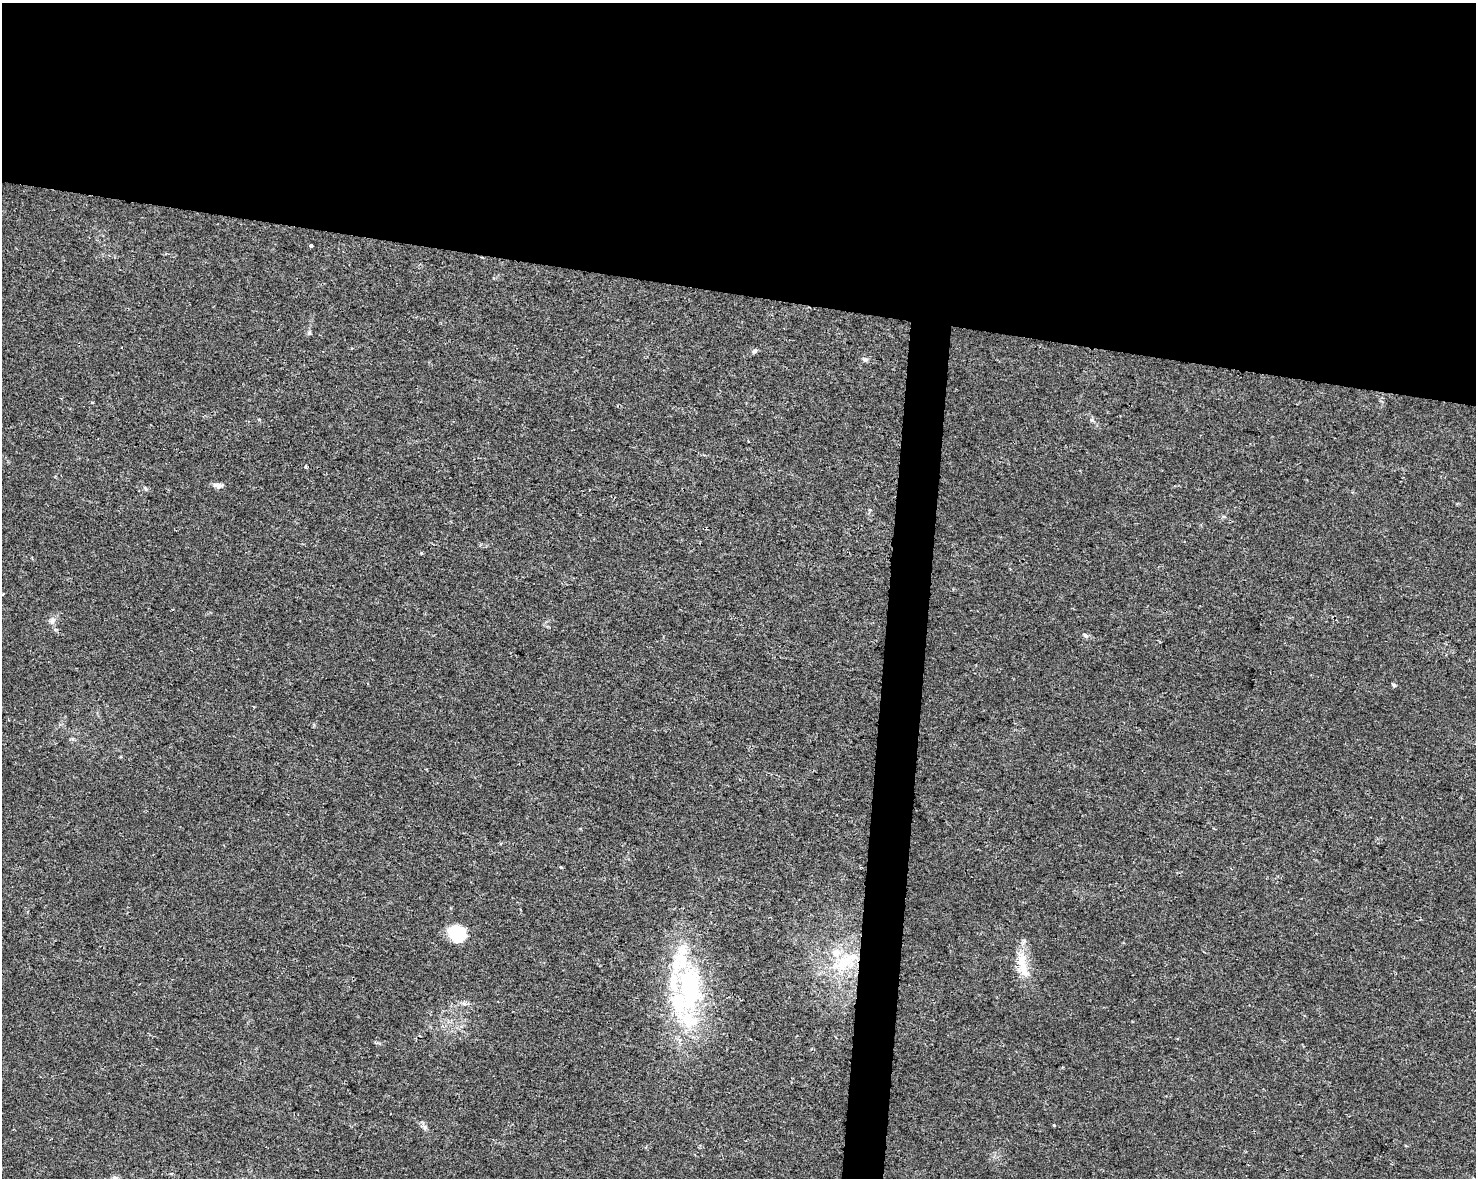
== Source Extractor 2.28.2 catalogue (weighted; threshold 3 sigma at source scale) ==
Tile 2 of 3 x 4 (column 2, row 1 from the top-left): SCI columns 1702-3175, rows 3538-4713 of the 4934 x 4714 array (HDU 1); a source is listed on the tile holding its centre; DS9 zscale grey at full resolution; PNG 1478 x 1180 px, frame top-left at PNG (2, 3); no overlay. Shown black and unused: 27% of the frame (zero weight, under 2 of 3 exposures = <1% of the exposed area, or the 3 px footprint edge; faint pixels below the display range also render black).
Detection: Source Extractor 2.28.2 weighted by HDU 2 'WHT'; one run over the whole footprint, this tile lists its part. Background 0.0196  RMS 0.0049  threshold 0.0222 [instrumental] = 3 sigma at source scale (4.5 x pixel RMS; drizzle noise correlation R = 1.50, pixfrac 1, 0.0396/0.0396 arcsec/px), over >= 5 px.
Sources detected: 26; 1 inside a brighter object's white glare — not listed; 5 inside a brighter listed object's ellipse — not listed separately; the other 20 listed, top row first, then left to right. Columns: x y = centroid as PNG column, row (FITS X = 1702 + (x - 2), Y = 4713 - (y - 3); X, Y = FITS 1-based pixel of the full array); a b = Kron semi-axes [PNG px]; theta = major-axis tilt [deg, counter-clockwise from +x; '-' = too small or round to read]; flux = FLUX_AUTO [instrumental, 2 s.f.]
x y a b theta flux
311 246 3 3 - 3.2
754 351 8 4 52 0.93
865 359 8 6 -14 1.3
748 441 3 2 - 0.37
306 466 3 3 - 2.6
218 485 14 6 -2 2.1
145 488 6 4 -46 0.72
589 490 3 2 - 0.51
172 609 3 2 - 0.71
52 621 10 7 87 2
1086 635 7 5 -43 1.3
1394 685 6 4 -42 0.77
561 867 5 4 - 0.43
460 936 29 14 -6 11
845 962 46 16 31 24
1022 962 34 12 -84 12
689 989 66 31 -85 75
1054 1125 3 3 - 1.1
425 1127 7 6 - 1.3
115 1178 8 6 12 1.4
Isophote crosses this tile's border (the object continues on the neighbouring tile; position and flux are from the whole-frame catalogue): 1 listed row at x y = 115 1178
Unlisted compact peaks at least as high as the median listed source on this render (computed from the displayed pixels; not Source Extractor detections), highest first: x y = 1092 420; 309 333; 421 553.